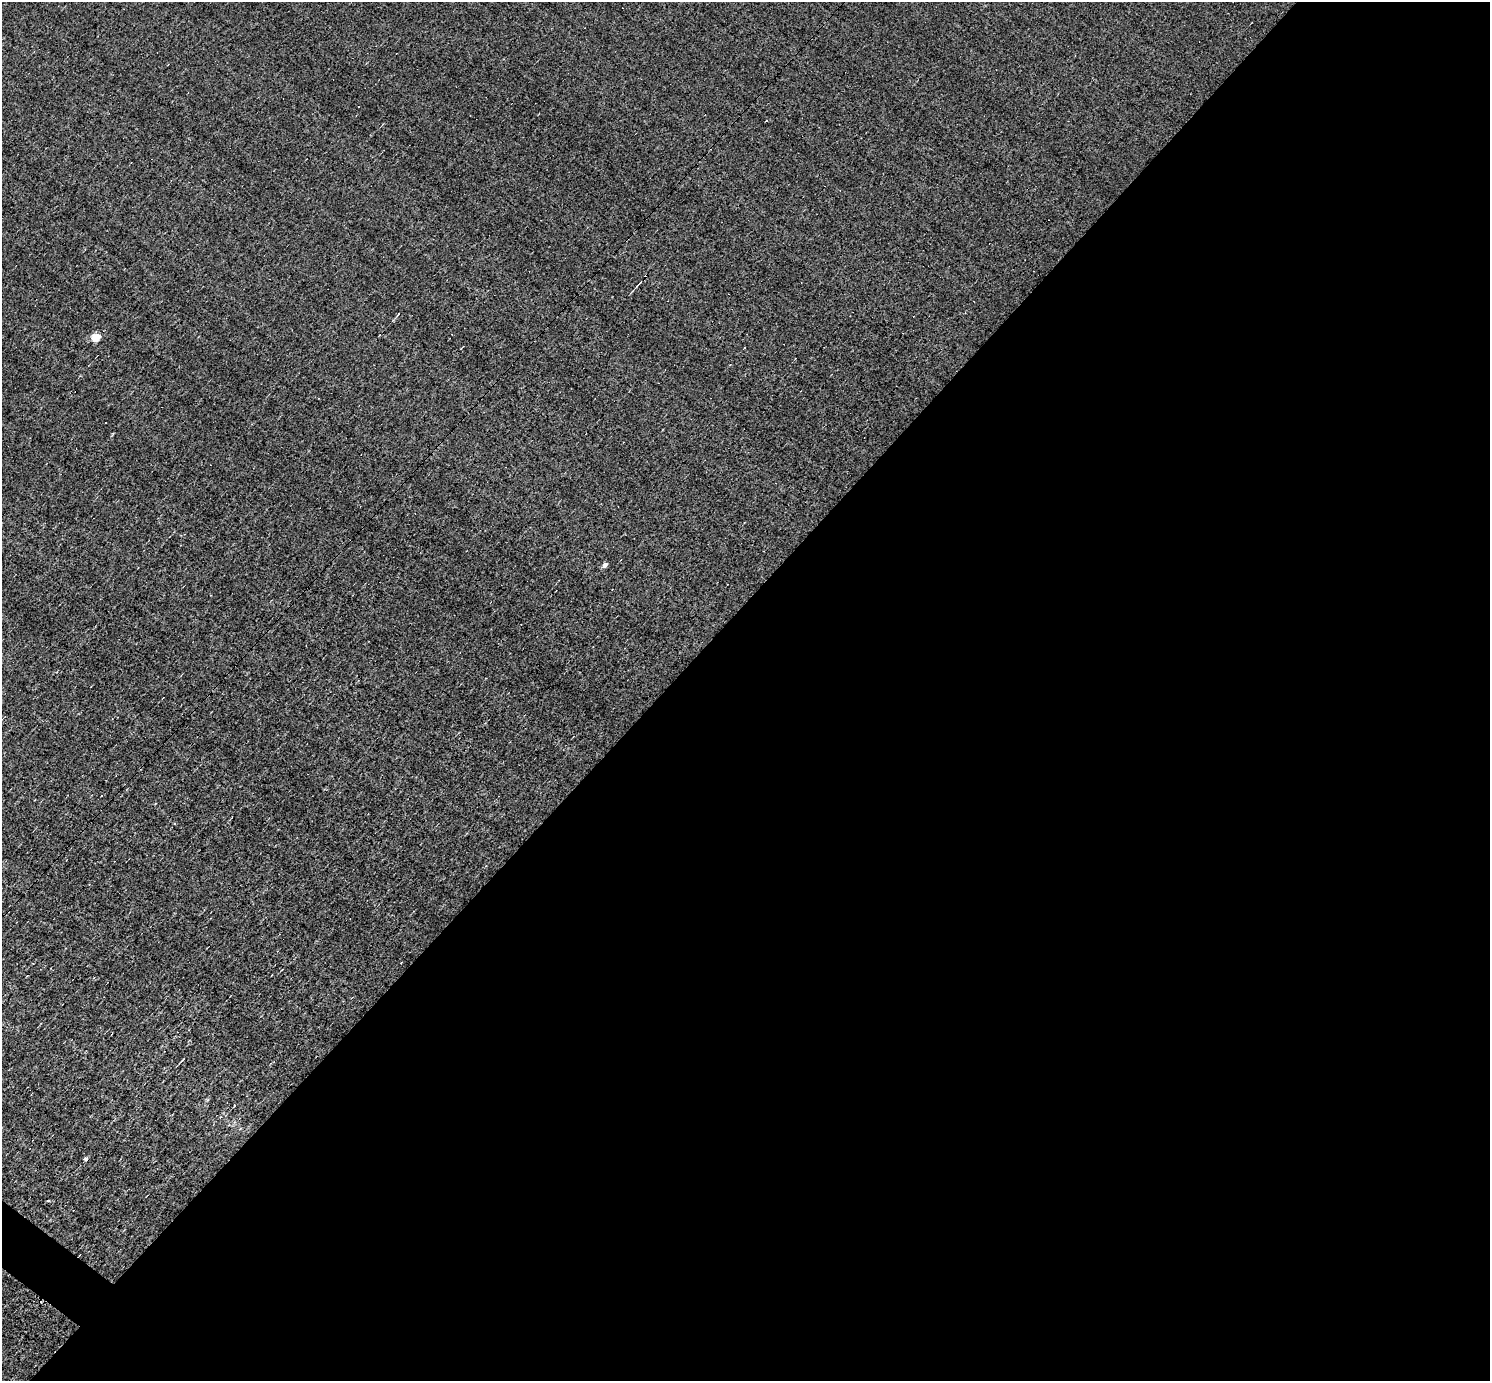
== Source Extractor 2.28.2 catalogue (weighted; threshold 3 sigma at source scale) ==
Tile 12 of 4 x 4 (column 4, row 3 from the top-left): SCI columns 4464-5951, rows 1671-3049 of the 5951 x 5956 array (HDU 1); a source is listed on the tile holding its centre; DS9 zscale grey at full resolution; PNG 1492 x 1383 px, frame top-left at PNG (2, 2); no overlay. Shown black and unused: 56% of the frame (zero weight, under 3 of 4 exposures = <1% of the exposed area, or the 3 px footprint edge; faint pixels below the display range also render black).
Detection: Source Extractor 2.28.2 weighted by HDU 2 'WHT'; one run over the whole footprint, this tile lists its part. Background 0.00845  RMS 0.05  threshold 0.223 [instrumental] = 3 sigma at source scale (4.5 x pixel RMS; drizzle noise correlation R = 1.50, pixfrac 1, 0.05/0.05 arcsec/px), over >= 5 px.
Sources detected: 17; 6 cosmic-ray / hot-pixel residue — not listed; the other 11 listed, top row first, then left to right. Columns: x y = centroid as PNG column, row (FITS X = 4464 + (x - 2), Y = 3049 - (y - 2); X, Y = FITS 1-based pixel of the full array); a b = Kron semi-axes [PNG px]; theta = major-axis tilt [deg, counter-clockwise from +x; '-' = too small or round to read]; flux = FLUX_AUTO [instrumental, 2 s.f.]
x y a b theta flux
639 283 16 4 48 17
96 337 5 4 - 190
744 348 3 3 - 23
105 423 2 2 - 3.3
113 433 3 3 - 4.9
605 565 4 4 - 28
101 795 2 2 - 3.8
282 969 3 2 - 3.2
183 1059 5 2 - 5.7
86 1159 3 3 - 110
49 1201 3 3 - 4.4